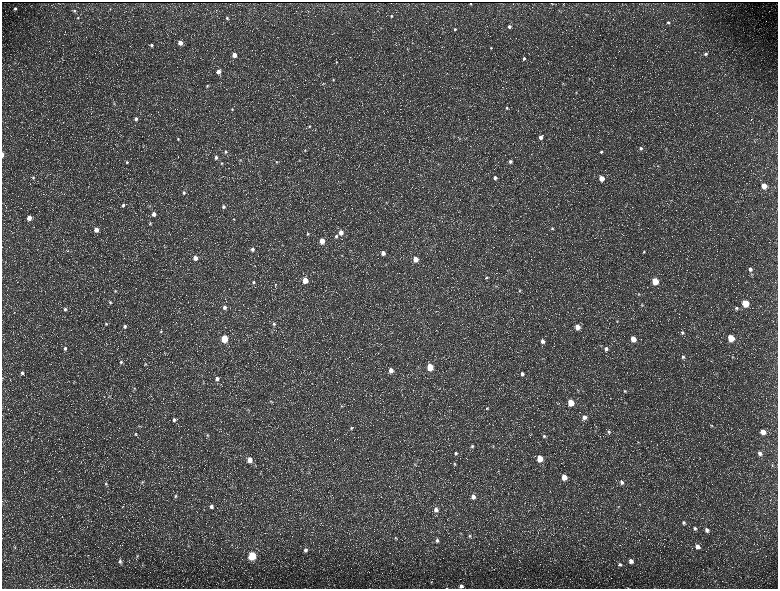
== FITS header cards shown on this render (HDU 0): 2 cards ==
NAXIS1  =                 1552 / length of data axis 1
NAXIS2  =                 1173 / length of data axis 2

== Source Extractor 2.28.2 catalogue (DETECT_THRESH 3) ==
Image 1552 x 1173 px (HDU 0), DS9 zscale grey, zoomed out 1/2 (1 PNG px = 2 x 2 image px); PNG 780 x 591 px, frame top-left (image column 1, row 1173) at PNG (2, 2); no overlay
Background 241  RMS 11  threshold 33.5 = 3 sigma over >= 5 px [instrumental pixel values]
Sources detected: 217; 36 cannot appear on this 1/2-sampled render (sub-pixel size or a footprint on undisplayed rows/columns) and are not listed; the other 181 listed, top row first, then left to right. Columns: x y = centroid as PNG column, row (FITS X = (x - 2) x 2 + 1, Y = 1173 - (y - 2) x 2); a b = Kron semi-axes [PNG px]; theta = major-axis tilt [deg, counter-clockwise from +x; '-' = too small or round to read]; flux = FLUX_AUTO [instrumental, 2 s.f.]
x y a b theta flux
552 3 2 1 - 650
470 4 2 2 - 790
15 8 4 4 - 4700
110 9 3 3 - 1300
75 11 5 4 - 3000
586 15 4 2 - 1200
391 16 3 3 - 2700
78 18 5 4 - 3100
227 18 3 3 - 2800
668 22 4 4 - 4000
509 26 4 4 - 6200
381 28 3 2 - 1300
455 29 4 3 - 3100
180 43 4 4 - 22000
151 45 4 4 - 4500
491 48 4 4 - 2400
407 49 4 2 - 1200
706 54 5 4 - 5200
234 55 4 3 - 21000
524 59 4 3 - 4300
336 62 4 3 - 2400
218 72 4 4 - 15000
589 79 4 3 - 1800
333 80 4 3 - 2100
563 84 4 4 - 2200
207 86 4 4 - 2800
576 92 5 3 - 2100
114 103 5 4 - 2900
507 108 4 4 - 3600
232 109 4 3 - 2600
136 119 4 4 - 6300
309 126 5 4 - 2900
315 130 3 2 - 1000
588 135 3 2 - 1200
541 137 4 4 - 11000
178 139 5 4 - 3500
459 139 3 3 - 1500
641 148 5 5 - 5600
666 149 3 3 - 1600
305 150 4 3 - 2000
226 152 4 4 - 4400
601 152 4 4 - 3800
2 155 4 2 - 9300
216 157 4 4 - 5400
240 160 4 3 - 1700
299 160 3 2 - 1200
510 161 4 4 - 6000
127 162 4 4 - 2800
276 162 4 3 - 2300
222 163 4 3 - 2300
658 166 5 3 - 2300
33 177 5 4 - 3300
495 178 4 4 - 8600
601 178 4 4 - 32000
764 186 4 4 - 36000
184 193 4 3 - 4600
386 202 3 2 - 1300
123 205 5 4 - 5000
149 206 3 3 - 1700
223 207 4 4 - 6400
154 214 5 4 - 12000
29 218 4 4 - 20000
234 219 4 3 - 1700
150 224 4 4 - 2800
552 228 4 4 - 3100
96 230 4 4 - 18000
341 232 4 4 - 19000
308 234 4 4 - 2900
336 236 4 4 - 4300
322 241 4 4 - 30000
252 249 5 4 - 6400
68 251 3 2 - 1600
644 252 4 3 - 2100
383 253 4 4 - 15000
342 255 4 3 - 1500
195 258 4 4 - 14000
415 259 4 4 - 28000
385 264 4 2 - 1200
254 266 3 3 - 1400
750 269 5 4 - 7900
486 277 5 4 - 3000
305 280 4 4 - 39000
655 281 4 4 - 64000
254 282 4 4 - 3900
275 285 4 3 - 2500
520 290 4 4 - 2900
115 291 4 3 - 2600
639 294 4 4 - 2500
110 302 5 4 - 3000
745 303 4 4 - 86000
642 305 4 4 - 2200
224 307 5 4 - 7400
736 308 4 4 - 3900
65 309 5 5 - 5600
617 321 4 4 - 2400
106 324 5 4 - 3400
274 324 5 4 - 4600
125 326 5 4 - 5700
577 327 5 4 - 23000
161 331 4 4 - 3400
682 333 4 4 - 3400
731 338 4 4 - 73000
224 339 4 4 - 90000
633 339 5 4 - 30000
542 341 5 4 - 11000
65 348 5 4 - 6300
606 349 5 5 - 7400
683 357 5 4 - 4800
732 357 4 3 - 2200
121 362 5 5 - 4600
145 364 5 4 - 3300
430 367 4 4 - 61000
391 370 5 4 - 15000
22 373 6 4 89 5000
522 374 4 4 - 6700
217 379 5 4 - 8300
74 381 3 2 - 1300
203 383 4 3 - 1700
134 388 4 4 - 2800
625 391 4 4 - 2900
109 396 4 3 - 1800
270 401 5 3 - 2300
571 403 4 4 - 51000
342 406 4 4 - 2800
487 408 4 4 - 2500
248 410 3 3 - 1600
584 417 5 5 - 11000
174 420 5 5 - 6700
139 426 4 3 - 1900
712 426 4 4 - 2500
351 428 5 4 - 2800
609 432 5 5 - 4100
763 432 5 4 - 22000
136 434 5 4 - 3200
207 435 4 4 - 2500
544 436 5 5 - 5000
31 438 3 2 - 1600
638 442 4 3 - 1900
472 446 5 4 - 3900
493 446 4 2 - 1600
456 453 4 4 - 3900
760 453 5 4 - 8600
540 458 5 4 - 51000
250 460 5 4 - 22000
28 461 4 4 - 2100
415 464 4 4 - 2400
454 464 5 4 - 2600
772 465 4 3 - 2000
564 477 5 4 - 31000
142 482 4 4 - 2600
622 482 5 4 - 6500
106 484 5 5 - 4700
232 486 3 3 - 1600
175 496 6 4 71 4000
473 496 5 4 - 12000
640 504 4 2 - 1400
211 506 5 5 - 8100
123 507 4 2 - 1300
618 507 4 3 - 1600
436 510 5 5 - 9400
684 523 6 5 - 5600
695 528 6 5 - 6200
707 530 7 5 -64 9600
461 534 5 2 - 1900
470 536 5 5 - 4100
396 538 5 4 - 2900
47 539 4 2 - 1500
437 540 6 4 -79 5900
188 546 6 4 70 3200
697 546 6 5 - 12000
15 548 5 3 - 1800
305 550 5 4 - 6300
137 556 5 4 - 2600
252 556 4 4 - 160000
120 561 6 5 - 6300
631 561 5 4 - 13000
620 564 5 4 - 4200
142 565 4 2 - 1600
431 582 4 4 - 2000
461 586 4 4 - 7100
447 588 3 1 - 830
At the frame edge (FLAGS 8, measured only in part): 3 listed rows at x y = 2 155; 461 586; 447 588
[36 sub-pixel or undisplayed-footprint detections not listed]